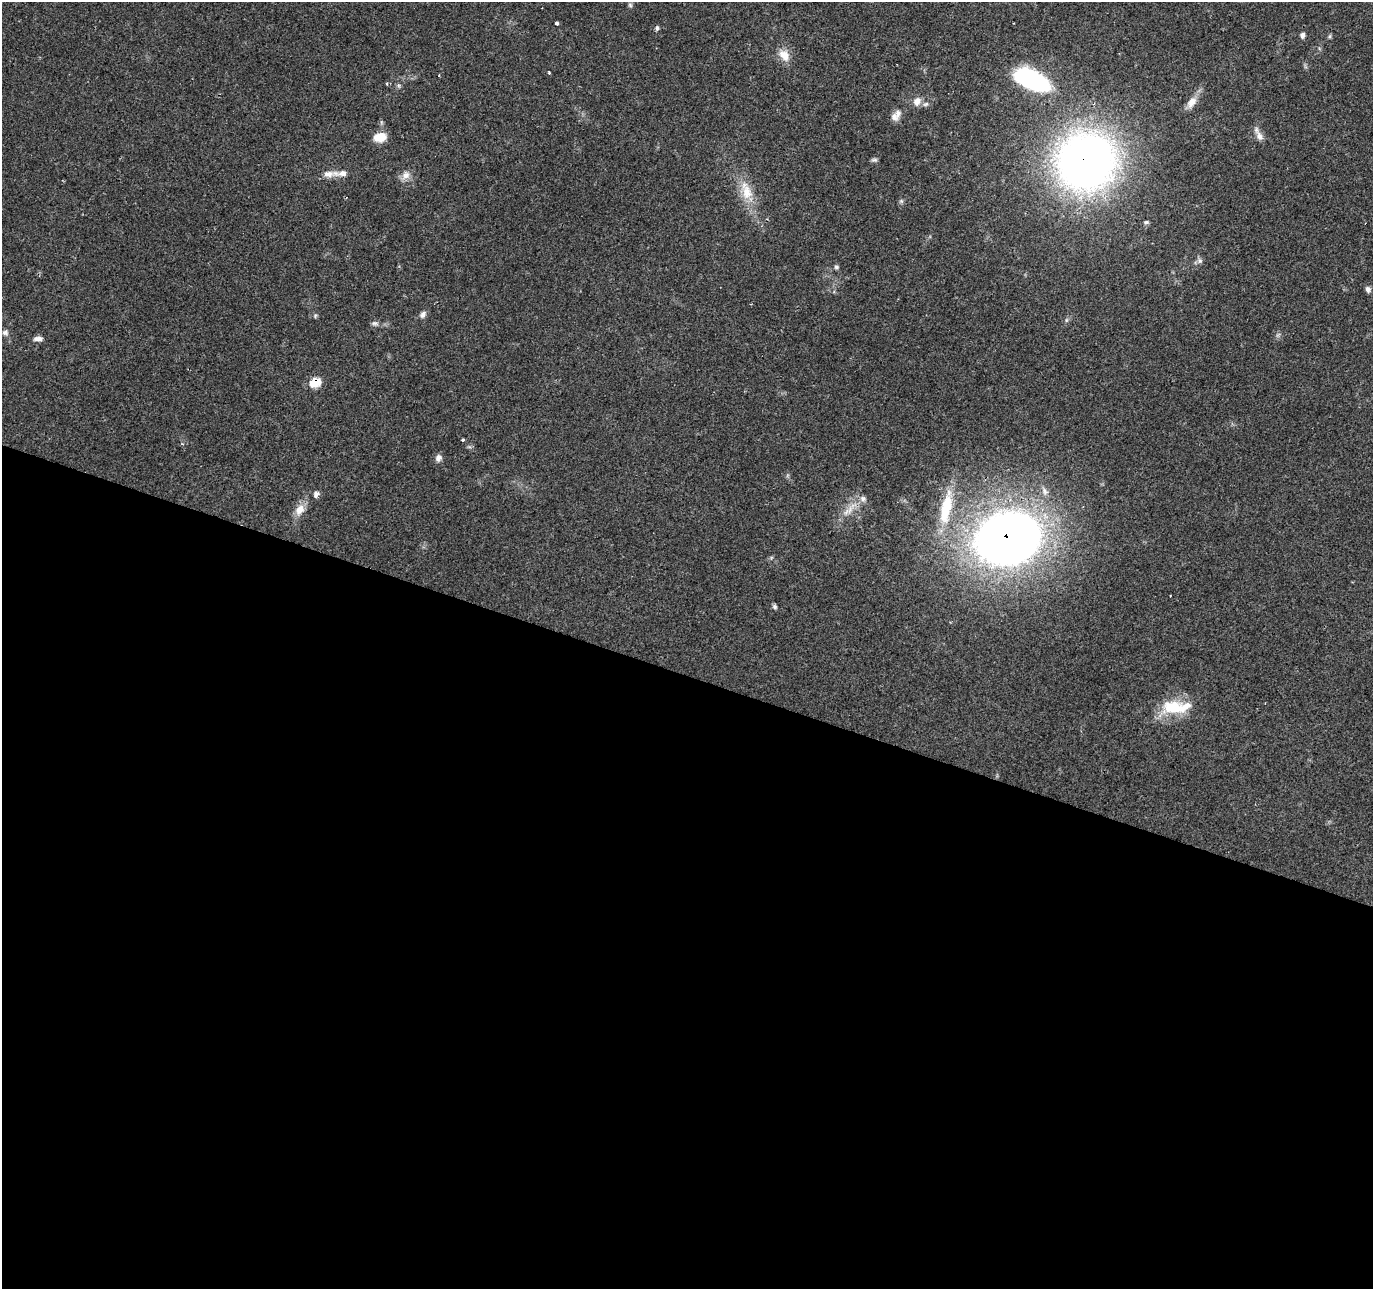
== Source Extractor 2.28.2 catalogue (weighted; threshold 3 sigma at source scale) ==
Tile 14 of 4 x 4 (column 2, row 4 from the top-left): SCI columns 1380-2750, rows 277-1563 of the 5493 x 5634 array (HDU 1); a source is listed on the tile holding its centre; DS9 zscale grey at full resolution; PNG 1375 x 1291 px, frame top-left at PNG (2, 2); no overlay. Shown black and unused: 48% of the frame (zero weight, under 2 of 3 exposures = <1% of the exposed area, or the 3 px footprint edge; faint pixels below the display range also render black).
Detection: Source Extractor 2.28.2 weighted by HDU 2 'WHT'; one run over the whole footprint, this tile lists its part. Background 0.0634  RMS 0.0049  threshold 0.022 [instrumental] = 3 sigma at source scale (4.5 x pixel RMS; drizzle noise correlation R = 1.50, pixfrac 1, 0.0396/0.0396 arcsec/px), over >= 5 px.
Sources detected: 50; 1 too faint to see at this stretch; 1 cosmic-ray / hot-pixel residue — not listed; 5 inside a brighter listed object's ellipse — not listed separately; the other 43 listed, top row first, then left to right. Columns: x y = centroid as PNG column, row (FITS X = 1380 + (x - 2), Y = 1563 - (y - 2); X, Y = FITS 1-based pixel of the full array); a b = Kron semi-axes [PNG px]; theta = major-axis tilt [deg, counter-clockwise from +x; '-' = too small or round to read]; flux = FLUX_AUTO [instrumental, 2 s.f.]
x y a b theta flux
630 5 6 6 - 0.86
556 23 3 3 - 3.5
657 28 7 5 -90 0.96
1302 35 6 6 - 1.8
1330 36 6 4 89 0.74
784 55 18 12 -51 6.1
549 72 3 3 - 0.49
439 76 3 3 - 0.76
1032 80 30 14 -26 90
387 84 4 4 - 0.67
399 86 6 4 -72 0.75
917 101 11 9 59 3.6
1191 102 18 10 53 5
894 117 12 9 -60 2.7
1259 136 13 9 -63 3.2
380 137 15 10 11 7.1
874 160 8 5 0 1
1086 161 45 43 32 370
341 173 26 8 1 4.6
406 175 11 9 8 3.6
746 191 30 14 -73 12
901 201 6 5 - 0.9
1146 222 7 5 18 1
1200 261 7 7 - 1.5
836 267 6 5 - 0.95
1368 289 8 6 -60 1.6
315 315 6 5 - 0.75
423 315 10 7 53 2
1066 320 6 4 89 0.75
375 323 10 6 -6 1.4
5 332 8 8 - 1.8
38 339 12 6 4 2.2
315 382 12 9 29 8.6
463 440 3 3 - 0.65
438 458 10 7 60 2.3
1045 491 13 7 -63 2.4
316 494 8 6 50 1.9
946 508 50 15 79 24
299 510 18 11 58 5.6
850 510 29 7 54 6.6
1008 539 50 40 16 500
775 607 6 5 - 1
1172 707 33 19 19 18
Overlapping masked pixels (flux is a lower limit): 3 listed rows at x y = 1086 161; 315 382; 1008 539